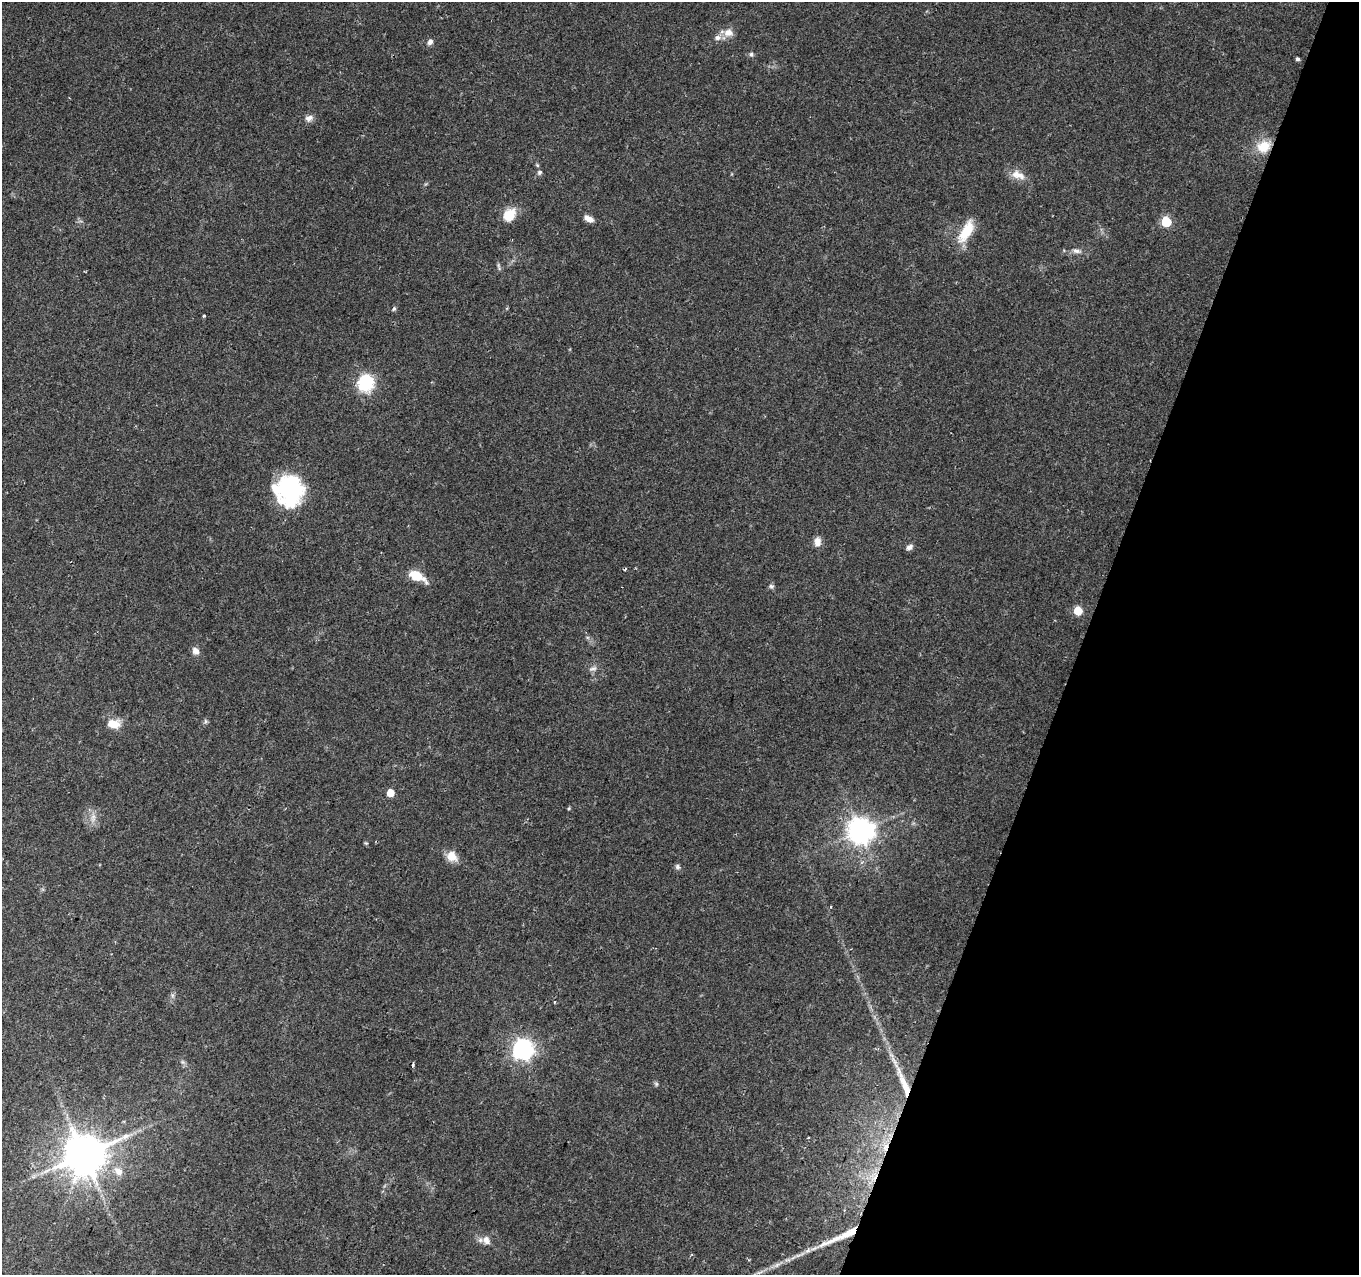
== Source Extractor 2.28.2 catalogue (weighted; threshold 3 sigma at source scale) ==
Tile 8 of 4 x 4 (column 4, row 2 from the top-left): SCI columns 4072-5428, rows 2762-4034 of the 5437 x 5587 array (HDU 1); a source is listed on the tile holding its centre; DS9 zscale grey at full resolution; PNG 1361 x 1277 px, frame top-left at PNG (2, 2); no overlay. Shown black and unused: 20% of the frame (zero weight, under 2 of 3 exposures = <1% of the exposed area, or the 3 px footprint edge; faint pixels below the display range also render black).
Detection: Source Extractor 2.28.2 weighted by HDU 2 'WHT'; one run over the whole footprint, this tile lists its part. Background 0.0889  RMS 0.0063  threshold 0.0285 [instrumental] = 3 sigma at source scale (4.5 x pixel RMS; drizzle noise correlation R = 1.50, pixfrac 1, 0.0396/0.0396 arcsec/px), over >= 5 px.
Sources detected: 52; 2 inside a brighter object's white glare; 5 cosmic-ray / hot-pixel residue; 1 long thin detection or spike segment (spike, bleed or trail) — not listed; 1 inside a brighter listed object's ellipse — not listed separately; the other 43 listed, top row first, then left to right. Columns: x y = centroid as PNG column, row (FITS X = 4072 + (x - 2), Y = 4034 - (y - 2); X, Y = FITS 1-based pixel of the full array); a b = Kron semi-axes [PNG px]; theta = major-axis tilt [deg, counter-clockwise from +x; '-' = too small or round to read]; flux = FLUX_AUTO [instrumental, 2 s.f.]
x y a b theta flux
728 32 12 10 2 5.9
717 38 9 8 - 3.1
430 42 8 6 51 2.3
751 54 7 5 -76 1.3
1297 59 4 4 - 1.6
309 118 11 8 23 3.3
1264 146 16 13 25 14
540 172 7 6 - 1.5
1018 175 20 10 -20 7
509 215 13 10 57 15
589 219 11 6 -29 4.8
1166 222 6 6 - 36
966 231 27 11 60 19
1076 251 14 6 -14 3.1
499 266 13 3 -78 1.2
394 309 6 4 68 1.1
204 316 4 3 - 0.93
365 384 7 7 - 100
290 489 35 26 85 60
817 542 12 8 87 4.6
909 547 8 6 35 2.5
416 576 13 7 -27 19
771 586 7 6 - 1.4
1078 611 5 5 - 22
195 651 10 8 -56 3.7
593 668 12 6 15 2.5
205 721 6 4 -72 1
113 724 16 10 -6 9.4
390 793 5 5 - 9.2
569 808 5 4 - 0.69
93 818 13 7 84 4.1
861 831 8 8 - 680
452 856 14 11 -41 7.1
677 867 7 6 - 1.6
554 1002 4 3 - 0.51
523 1049 7 7 - 340
183 1062 6 5 - 1.3
903 1081 48 8 -65 15
656 1084 6 5 - 1.1
885 1147 14 7 71 6.1
84 1154 12 11 - 2300
118 1171 13 9 -47 5.4
486 1240 13 9 -61 4.3
Overlapping masked pixels (flux is a lower limit): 1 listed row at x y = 885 1147